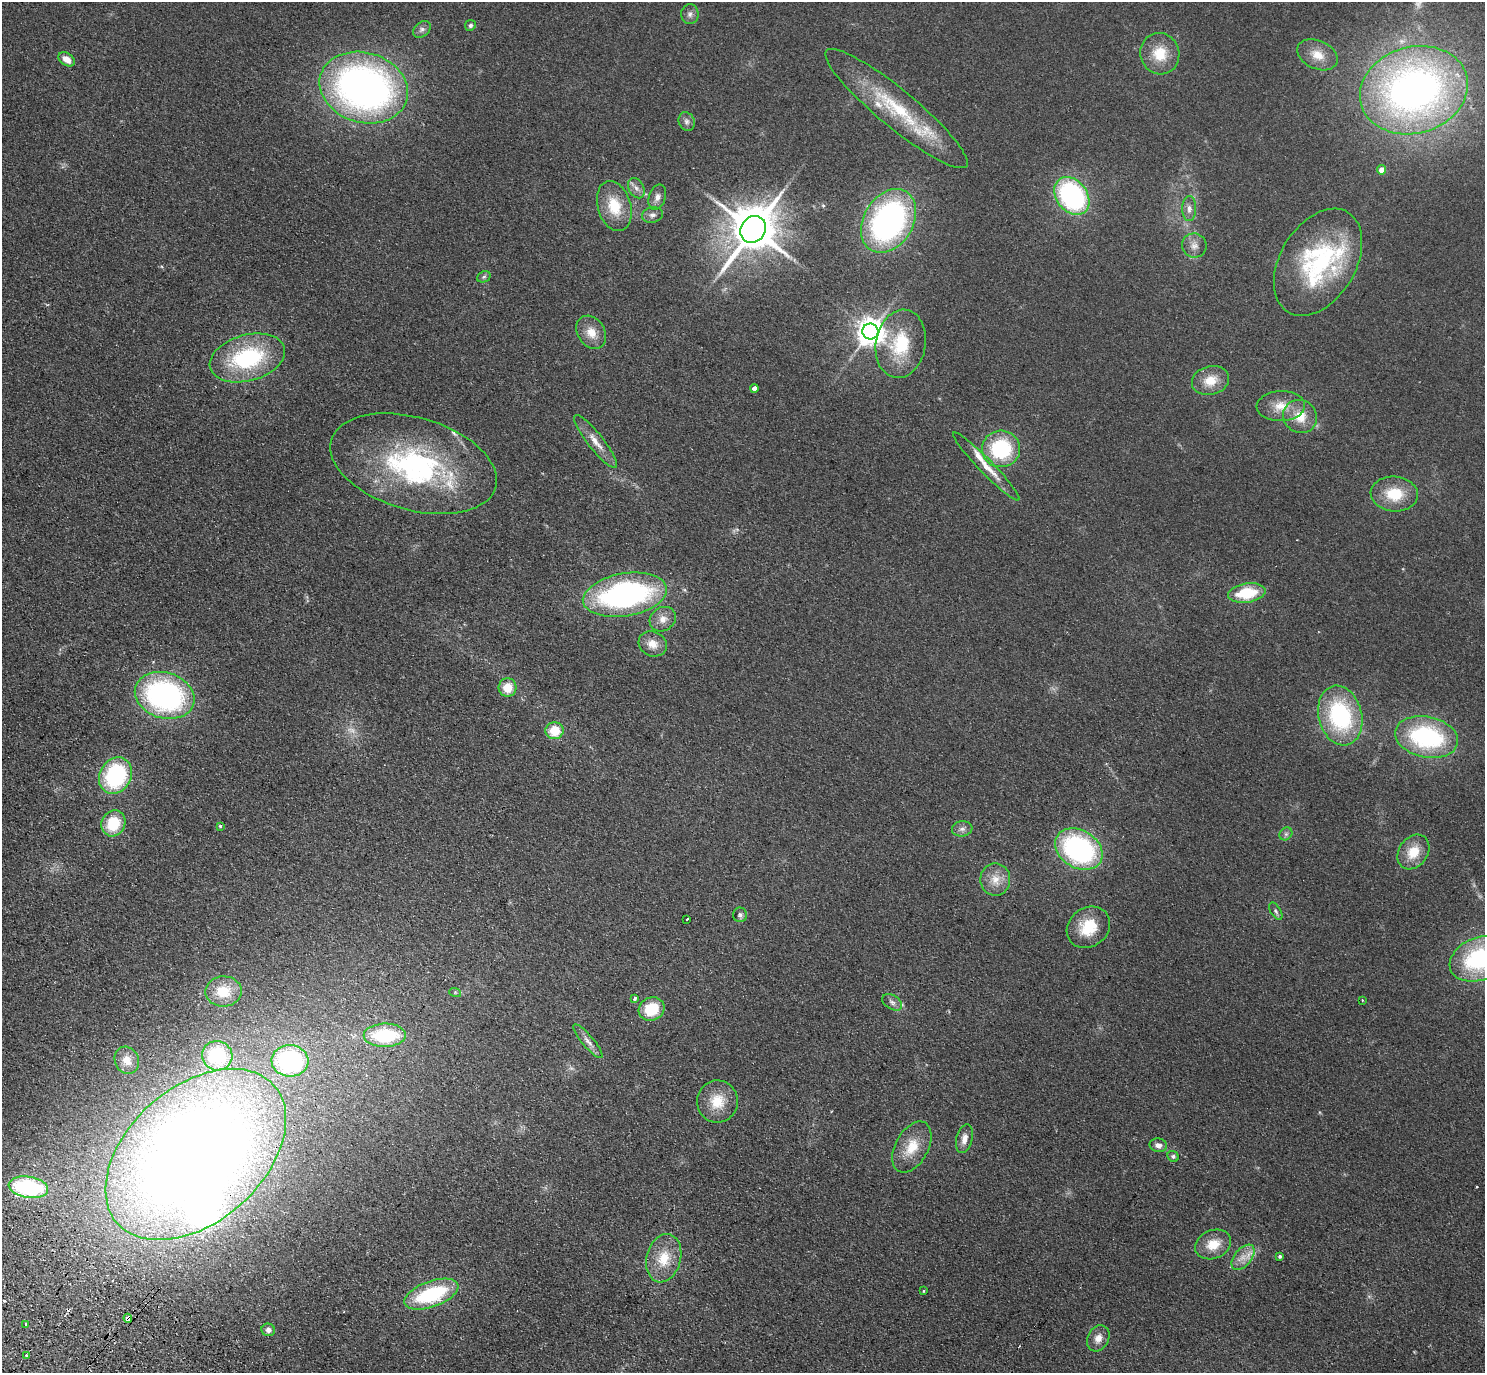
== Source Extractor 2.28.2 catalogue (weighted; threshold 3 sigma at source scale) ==
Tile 7 of 4 x 4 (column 3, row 2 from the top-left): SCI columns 3003-4485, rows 2946-4316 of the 6004 x 6031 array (HDU 1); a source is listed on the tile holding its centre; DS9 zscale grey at full resolution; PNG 1487 x 1375 px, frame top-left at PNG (2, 2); each listed source drawn as its Kron ellipse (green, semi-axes under 4 px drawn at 4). Shown black and unused: <1% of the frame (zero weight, under 2 of 3 exposures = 3% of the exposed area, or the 3 px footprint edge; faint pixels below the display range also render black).
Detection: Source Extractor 2.28.2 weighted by HDU 2 'WHT'; one run over the whole footprint, this tile lists its part. Background 0.0953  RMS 0.01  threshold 0.0467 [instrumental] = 3 sigma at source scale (4.5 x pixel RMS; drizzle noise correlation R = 1.50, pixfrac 1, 0.05/0.05 arcsec/px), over >= 5 px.
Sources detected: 95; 1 too faint to see at this stretch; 3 inside a brighter object's white glare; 1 cosmic-ray / hot-pixel residue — neither listed nor drawn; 4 inside a brighter listed object's ellipse — not listed separately; the other 86 listed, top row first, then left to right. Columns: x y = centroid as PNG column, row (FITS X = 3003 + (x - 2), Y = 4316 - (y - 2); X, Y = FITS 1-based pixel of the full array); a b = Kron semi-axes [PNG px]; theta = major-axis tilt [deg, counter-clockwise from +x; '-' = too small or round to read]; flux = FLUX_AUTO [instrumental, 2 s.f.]
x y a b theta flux
690 14 10 8 88 4.2
470 25 5 5 - 2.7
422 29 10 7 40 3.8
1160 54 21 19 -74 27
1317 55 21 14 -24 17
67 59 9 6 -33 9.4
364 88 45 35 -17 520
1414 90 55 43 16 510
896 108 91 19 -39 83
687 122 9 8 - 4.2
1382 170 4 4 - 11
636 188 11 7 -61 5.3
1072 196 21 15 -53 180
657 197 13 8 71 5.8
614 206 26 16 -73 31
1189 209 12 7 90 5.4
652 215 10 7 13 4.3
889 221 34 24 58 280
753 229 14 12 53 4400
1194 246 12 12 - 7.6
1318 262 58 37 59 140
484 277 7 5 22 2.3
591 332 18 13 -57 14
870 332 8 8 - 1200
901 344 34 25 80 51
247 358 38 23 16 100
1210 380 19 14 16 19
754 388 4 4 - 5.7
1281 406 24 15 2 19
1300 417 17 16 - 21
595 441 33 8 -52 13
1001 449 19 18 - 77
413 464 85 46 -16 220
986 466 47 7 -46 18
1394 494 24 17 -5 32
1247 593 19 9 9 42
625 595 42 21 10 250
663 619 13 11 35 9.5
653 644 14 12 -27 12
508 687 9 9 - 18
165 695 30 23 -16 250
1340 716 30 21 -75 120
555 731 9 8 - 26
1426 737 32 20 -12 130
115 776 19 15 60 110
113 823 13 11 62 36
220 826 3 3 - 2.4
962 829 10 7 7 4.5
1286 834 7 5 45 2.5
1079 849 25 19 -31 190
1413 852 19 14 54 23
995 880 16 15 - 14
1276 911 9 5 -59 2.3
740 915 7 7 - 2.9
687 919 3 3 - 3.3
1088 927 23 19 37 32
1479 959 31 21 22 120
223 991 18 15 2 22
455 992 6 4 -19 1.6
635 998 4 3 - 6.1
1362 1000 3 2 - 1.1
892 1002 11 7 -32 4.2
652 1009 13 11 27 35
385 1035 21 11 1 72
588 1041 21 5 -50 6.7
217 1056 15 14 - 50
127 1060 14 12 -65 12
290 1061 18 16 -6 150
717 1101 21 20 - 25
964 1139 15 8 76 7.9
1158 1145 9 6 -11 5.5
912 1147 28 16 61 26
196 1154 104 67 41 1700
1173 1156 6 5 - 2.3
28 1187 20 10 -9 120
1213 1244 18 14 22 20
1280 1256 3 3 - 1.7
1243 1257 15 8 51 10
664 1258 24 17 75 28
924 1291 3 2 - 1
431 1294 28 13 20 86
128 1318 4 4 - 20
26 1324 3 3 - 1.3
268 1330 7 6 - 4.8
1098 1338 14 10 62 8.5
26 1356 3 3 - 3.1
Overlapping masked pixels (flux is a lower limit): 3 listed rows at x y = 196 1154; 28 1187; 128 1318
Isophote crosses this tile's border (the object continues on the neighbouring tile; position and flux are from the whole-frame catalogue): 2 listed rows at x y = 1426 737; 1479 959